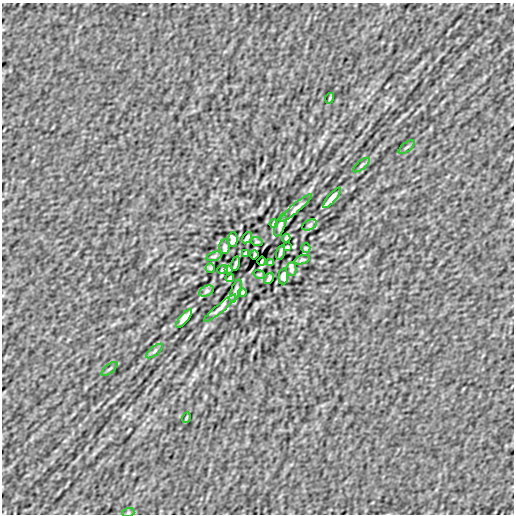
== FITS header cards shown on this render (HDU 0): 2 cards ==
NAXIS1  =                  512
NAXIS2  =                  512

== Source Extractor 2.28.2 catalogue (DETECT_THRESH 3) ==
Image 512 x 512 px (HDU 0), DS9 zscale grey, 1 PNG px = 1 image px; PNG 516 x 516 px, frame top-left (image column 1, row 512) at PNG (2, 3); each listed source drawn as its Kron ellipse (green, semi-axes under 4 px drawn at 4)
Background 2.88e-06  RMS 2.2e-04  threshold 6.52e-04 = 3 sigma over >= 5 px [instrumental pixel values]
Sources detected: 40; all 40 listed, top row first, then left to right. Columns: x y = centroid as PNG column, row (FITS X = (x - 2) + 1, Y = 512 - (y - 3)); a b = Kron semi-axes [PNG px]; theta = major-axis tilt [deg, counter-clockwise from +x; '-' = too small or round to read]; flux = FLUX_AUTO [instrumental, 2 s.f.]
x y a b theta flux
330 98 5 3 - 0.013
406 147 9 3 40 0.02
361 165 10 3 40 0.025
332 198 12 3 51 0.066
296 208 21 4 40 0.068
274 224 4 3 - 0.019
280 225 12 5 71 0.042
310 225 8 5 28 0.026
247 238 6 3 56 0.029
286 238 4 3 - 0.019
233 240 7 5 87 0.049
257 242 6 3 -18 0.01
225 247 7 5 89 0.032
287 247 3 2 - 0.012
306 248 5 4 - 0.017
280 252 7 2 73 0.025
246 253 4 3 - 0.019
254 255 4 2 - 0.018
214 256 8 3 17 0.024
302 260 8 3 17 0.024
262 261 4 2 - 0.018
270 263 4 3 - 0.019
236 264 7 2 73 0.025
210 268 5 4 - 0.017
229 269 3 2 - 0.012
291 269 7 5 89 0.03
222 270 5 2 - 0.013
259 274 6 3 -18 0.01
283 276 8 5 87 0.048
230 278 4 3 - 0.019
269 278 6 3 56 0.029
206 291 8 5 28 0.025
236 291 12 5 71 0.042
242 292 4 3 - 0.019
220 308 20 4 40 0.066
184 318 11 3 50 0.065
155 351 10 3 40 0.025
110 369 9 3 40 0.02
186 418 5 3 - 0.013
128 513 6 4 18 0.018